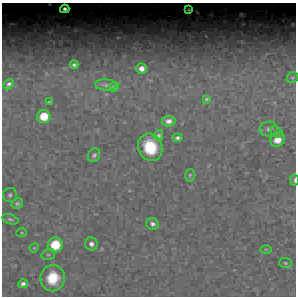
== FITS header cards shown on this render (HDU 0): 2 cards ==
NAXIS1  =                  294 /Length X axis
NAXIS2  =                  294 /Length Y axis

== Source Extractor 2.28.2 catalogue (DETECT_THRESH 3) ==
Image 294 x 294 px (HDU 0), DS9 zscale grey, 1 PNG px = 1 image px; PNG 298 x 298 px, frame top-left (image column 1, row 294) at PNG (2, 3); each listed source drawn as its Kron ellipse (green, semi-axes under 4 px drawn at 4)
Background 8420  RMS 150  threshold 435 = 3 sigma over >= 5 px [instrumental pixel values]
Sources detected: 34; all 34 listed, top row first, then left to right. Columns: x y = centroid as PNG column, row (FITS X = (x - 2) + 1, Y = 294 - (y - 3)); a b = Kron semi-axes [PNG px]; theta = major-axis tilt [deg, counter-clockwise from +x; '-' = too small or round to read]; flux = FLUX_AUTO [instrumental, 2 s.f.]
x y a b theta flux
65 9 4 4 - 37000
189 10 3 3 - 11000
74 65 4 4 - 25000
141 69 5 5 - 71000
292 78 6 5 - 15000
9 84 6 4 47 30000
106 85 11 5 -4 30000
114 87 5 5 - 27000
206 99 4 3 - 14000
49 102 3 3 - 10000
44 116 6 6 - 230000
169 121 7 5 7 56000
269 129 9 7 5 42000
277 132 6 5 - 21000
159 135 5 4 - 28000
177 138 5 4 - 29000
278 140 7 7 - 150000
150 147 14 12 -70 470000
94 155 7 6 - 29000
190 175 6 4 75 17000
294 180 5 3 - 22000
10 195 7 7 - 28000
17 204 6 5 - 26000
10 219 8 5 -16 26000
152 224 6 5 - 38000
22 233 5 4 - 12000
91 244 6 6 - 48000
55 245 8 7 - 340000
34 248 5 4 - 11000
266 249 6 4 -1 11000
48 254 7 5 15 18000
285 263 6 5 - 18000
53 278 13 12 - 320000
23 284 5 4 - 40000
At the frame edge (FLAGS 8, measured only in part): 1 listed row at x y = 294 180